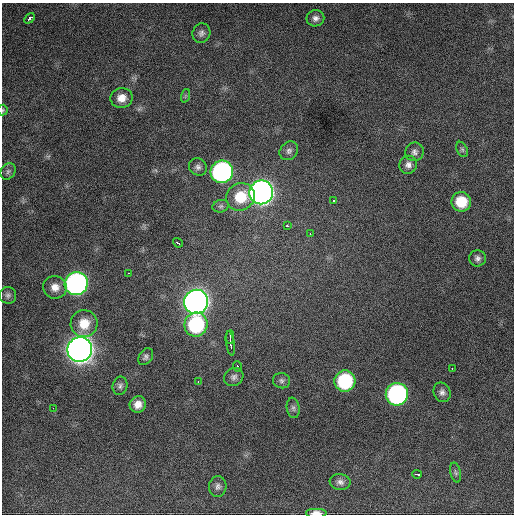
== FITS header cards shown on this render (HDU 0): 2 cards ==
NAXIS1  =                  512 / Axis length
NAXIS2  =                  512 / Axis length

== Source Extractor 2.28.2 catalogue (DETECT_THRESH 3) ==
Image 512 x 512 px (HDU 0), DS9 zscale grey, 1 PNG px = 1 image px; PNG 516 x 516 px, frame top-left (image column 1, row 512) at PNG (2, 3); each listed source drawn as its Kron ellipse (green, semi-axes under 4 px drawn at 4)
Background 1170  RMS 29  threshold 87.2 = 3 sigma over >= 5 px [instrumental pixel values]
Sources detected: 50; all 50 listed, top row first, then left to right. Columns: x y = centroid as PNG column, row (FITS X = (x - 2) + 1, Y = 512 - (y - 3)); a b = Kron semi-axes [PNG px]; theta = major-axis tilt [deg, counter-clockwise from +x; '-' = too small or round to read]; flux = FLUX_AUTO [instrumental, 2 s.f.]
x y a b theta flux
29 18 6 3 50 2.4e+04
315 18 9 8 - 8.7e+03
201 33 10 9 - 8.1e+03
185 96 7 4 71 3.1e+03
122 98 11 10 - 2.1e+04
3 110 5 5 - 2.5e+03
462 149 8 5 -63 4.3e+03
289 151 10 8 47 7.5e+03
414 152 9 9 - 8.1e+03
408 165 9 8 - 1.0e+04
198 167 9 8 - 7.6e+03
8 171 9 7 56 5.7e+03
222 172 11 11 - 5.5e+05
261 192 12 12 - 1.7e+06
240 197 15 13 32 5.9e+04
334 200 3 3 - 1.2e+04
461 202 10 9 - 5.1e+04
221 206 8 6 14 4.9e+03
287 226 3 3 - 7.9e+03
310 234 3 2 - 5.3e+03
178 243 5 3 - 1.9e+04
477 258 8 8 - 7.7e+03
128 273 3 2 - 3.2e+03
76 283 11 11 - 7.8e+05
55 287 12 11 - 1.8e+04
8 295 8 8 - 6.4e+03
196 302 12 12 - 1.8e+06
84 324 13 13 - 3.8e+04
196 325 12 11 - 1.8e+05
230 337 7 2 86 9.3e+03
230 343 12 2 -81 1.6e+04
80 350 12 12 - 2.8e+06
146 357 9 6 55 5.9e+03
238 366 5 3 - 8.2e+03
452 368 3 2 - 2.6e+03
234 377 10 8 28 8.2e+03
282 381 8 7 - 5.9e+03
345 381 10 10 - 1.7e+05
198 382 3 2 - 4.2e+03
120 386 9 7 76 6.2e+03
442 392 10 8 -66 8.7e+03
397 394 11 11 - 4.8e+05
138 404 8 8 - 1.6e+04
53 408 2 2 - 1.0e+04
293 408 10 6 -82 6.3e+03
456 472 10 5 -75 5.1e+03
417 474 5 3 - 9.8e+03
340 482 10 8 -8 9.0e+03
218 486 10 8 87 8.5e+03
316 513 11 5 0 1.3e+04
At the frame edge (FLAGS 8, measured only in part): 2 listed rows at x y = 3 110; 316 513